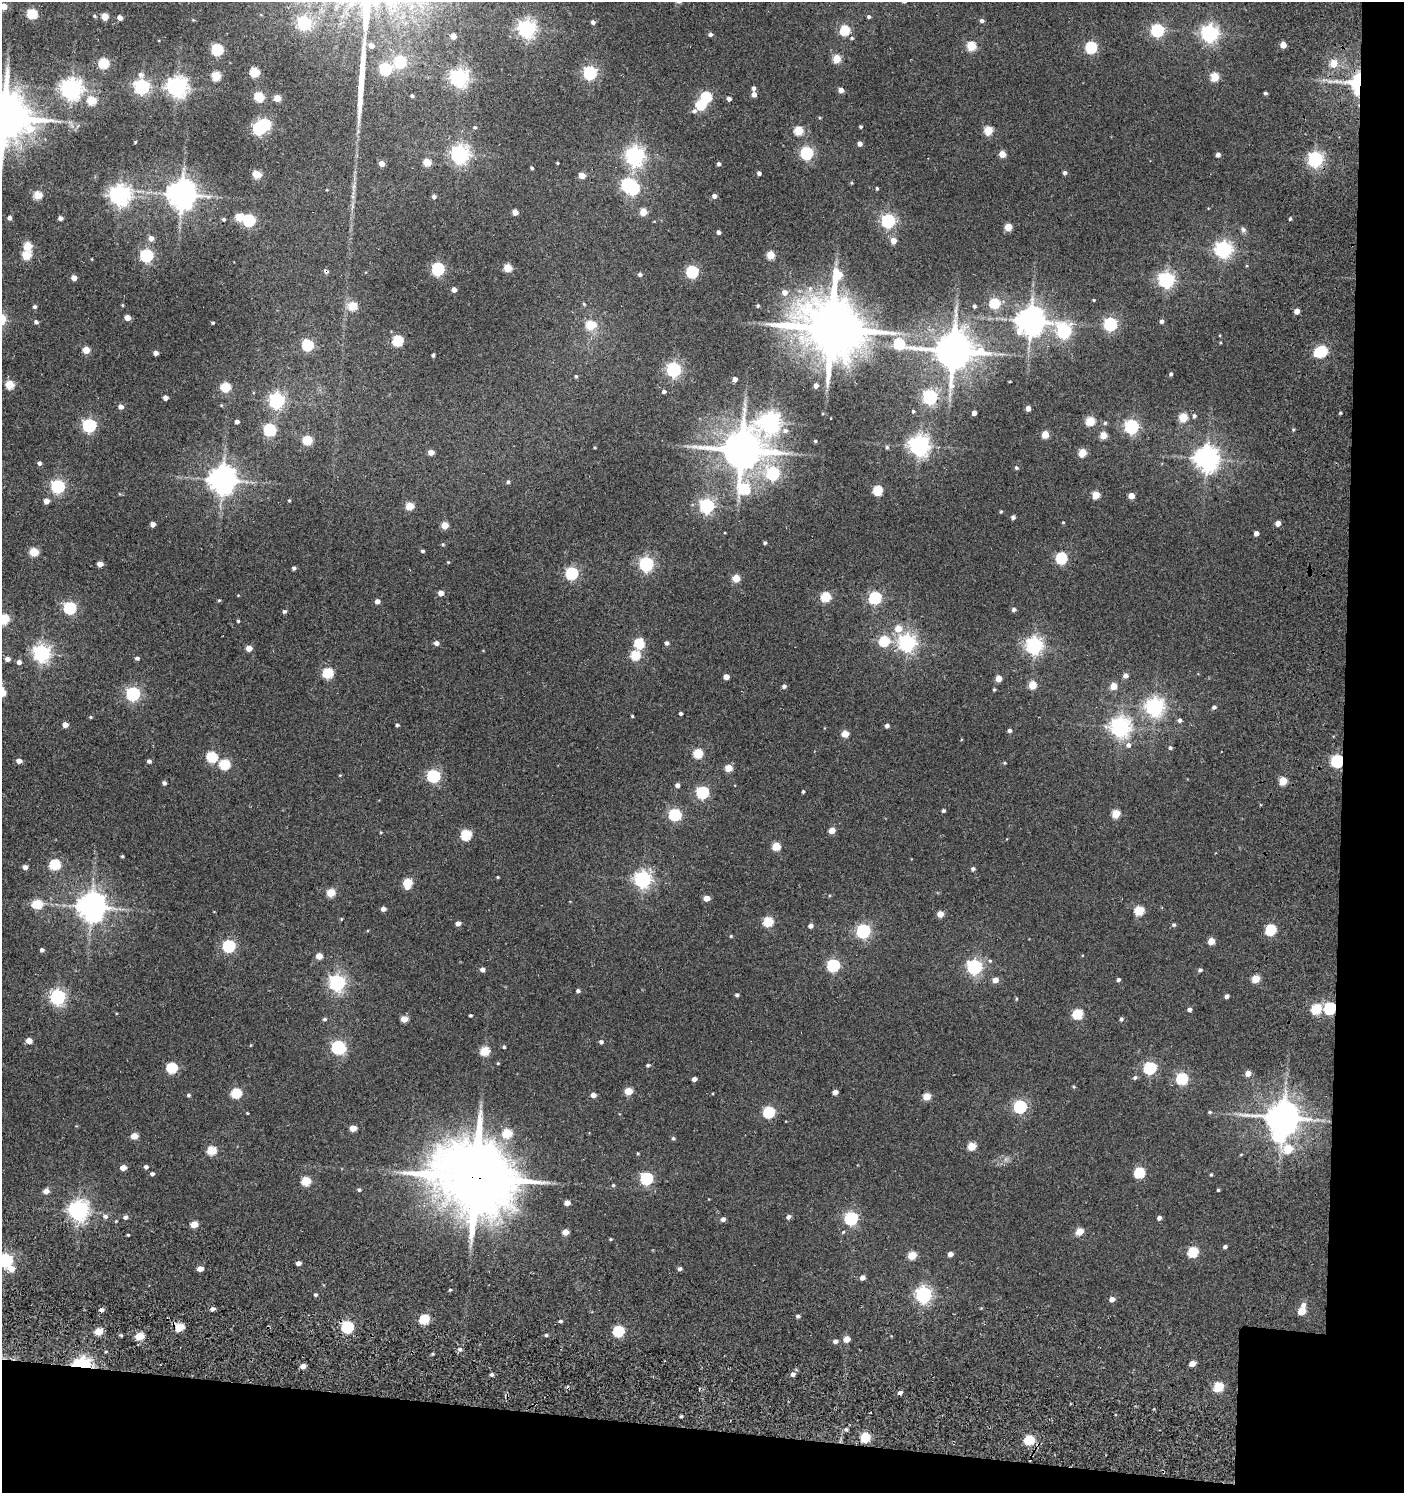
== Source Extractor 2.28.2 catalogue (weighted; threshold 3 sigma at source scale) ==
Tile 9 of 3 x 3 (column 3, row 3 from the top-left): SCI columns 2995-4396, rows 96-1586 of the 4785 x 4743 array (HDU 1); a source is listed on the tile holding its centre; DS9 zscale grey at full resolution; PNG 1406 x 1495 px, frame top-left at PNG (2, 2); no overlay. Shown black and unused: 9% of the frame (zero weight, under 3 of 5 exposures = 11% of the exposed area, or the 3 px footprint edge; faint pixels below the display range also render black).
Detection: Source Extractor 2.28.2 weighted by HDU 2 'WHT'; one run over the whole footprint, this tile lists its part. Background 0.146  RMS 0.022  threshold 0.0994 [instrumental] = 3 sigma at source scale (4.5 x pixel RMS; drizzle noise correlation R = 1.50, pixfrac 1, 0.05/0.05 arcsec/px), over >= 5 px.
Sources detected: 422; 4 inside a brighter object's white glare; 2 cosmic-ray / hot-pixel residue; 3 long thin detections or spike segments (spike, bleed or trail) — not listed; the other 413 listed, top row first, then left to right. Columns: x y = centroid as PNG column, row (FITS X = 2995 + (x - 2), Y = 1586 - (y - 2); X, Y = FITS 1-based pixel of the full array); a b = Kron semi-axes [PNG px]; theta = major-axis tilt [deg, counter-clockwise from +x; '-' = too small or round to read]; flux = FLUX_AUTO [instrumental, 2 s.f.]
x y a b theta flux
4 6 4 4 - 33
32 14 5 5 - 150
94 16 4 4 - 2.5
105 16 5 4 - 43
120 17 4 4 - 14
869 17 4 4 - 3.9
982 21 4 4 - 5.9
593 22 4 4 - 7
304 23 6 6 - 400
527 29 6 6 - 920
845 30 5 5 - 150
1157 30 6 6 - 310
1210 33 6 6 - 810
710 34 4 4 - 6
453 36 5 4 - 19
852 38 5 4 - 2.4
1283 45 4 4 - 27
371 46 5 4 - 14
971 46 5 5 - 100
1091 47 5 5 - 240
217 49 6 5 - 230
837 59 5 5 - 68
400 62 6 5 - 270
104 63 5 5 - 150
1334 63 5 5 - 44
385 69 6 6 - 250
255 72 5 5 - 120
590 73 6 6 - 400
141 75 7 6 - 8.2
216 76 5 5 - 89
1215 77 5 5 - 68
459 78 6 6 - 920
1356 83 28 17 86 88
142 87 6 6 - 540
177 87 7 7 - 1300
754 88 4 4 - 6.2
71 89 7 7 - 1400
841 90 4 4 - 13
1265 93 4 3 - 3.6
754 94 4 4 - 12
412 96 4 3 - 3.8
259 97 5 5 - 120
706 97 6 6 - 120
277 98 5 4 - 35
729 99 4 4 - 8.2
92 100 5 5 - 87
701 105 7 5 46 130
4 117 15 13 7 9900
820 118 4 3 - 2
475 127 5 4 - 3.3
860 127 3 3 - 3.1
259 128 6 5 - 300
988 130 5 5 - 80
798 131 5 5 - 86
135 142 4 3 - 2.2
860 144 5 4 - 8.5
807 153 6 5 - 300
460 154 7 6 - 940
1002 154 4 4 - 36
1218 155 5 4 - 8.2
635 156 7 6 - 1000
1315 159 6 6 - 600
427 162 5 5 - 57
381 163 4 4 - 18
557 163 3 2 - 2
719 164 4 4 - 4.9
532 168 3 3 - 4
759 173 4 4 - 7.4
1065 173 4 4 - 6.2
257 174 5 5 - 72
582 175 4 4 - 30
628 185 6 5 - 320
877 188 4 4 - 3
182 194 8 8 - 3600
38 195 5 5 - 71
119 195 7 7 - 1300
714 196 4 4 - 9.2
434 197 4 4 - 6.7
515 212 5 4 - 16
643 212 5 5 - 44
239 217 5 5 - 59
9 218 4 4 - 8.7
60 218 4 4 - 8
224 219 4 4 - 4.1
1290 219 4 3 - 3.3
249 220 6 5 - 250
888 221 6 6 - 420
1008 227 5 5 - 56
1243 229 8 7 - 5.6
718 232 4 3 - 7.6
151 238 5 5 - 12
893 241 5 4 - 24
28 246 5 5 - 64
1223 249 6 6 - 830
26 255 5 5 - 82
147 255 6 5 - 350
771 255 5 5 - 63
508 268 5 5 - 60
438 269 6 6 - 340
692 272 5 5 - 290
640 274 5 5 - 3.7
74 278 4 4 - 16
1166 280 6 6 - 660
454 289 4 4 - 14
785 292 6 6 - 15
1093 300 3 3 - 2.2
994 303 5 5 - 130
584 304 5 4 - 2.5
122 305 5 3 - 1.7
352 306 5 5 - 90
758 306 4 4 - 3.1
974 306 4 4 - 4.2
34 307 4 4 - 3.7
1297 311 4 4 - 16
127 318 4 4 - 25
1031 321 8 8 - 3200
1161 321 4 4 - 6.1
36 322 4 4 - 5.6
213 323 3 3 - 2.8
1110 324 6 5 - 370
591 325 5 5 - 93
831 328 20 18 -84 15000
1064 331 7 6 - 430
398 341 5 5 - 160
899 343 8 6 -21 150
307 345 6 5 - 190
86 350 5 4 - 45
953 351 11 10 - 6800
1322 351 6 6 - 170
156 353 4 4 - 11
433 355 4 3 - 3.4
673 369 6 6 - 510
1171 374 4 3 - 3.9
576 376 4 4 - 2.8
735 379 4 4 - 9.1
10 385 5 5 - 73
816 385 5 4 - 10
225 387 5 5 - 110
664 391 4 4 - 5.1
930 397 6 6 - 480
165 398 4 4 - 11
277 400 6 6 - 630
121 407 5 4 - 11
1028 408 4 4 - 13
913 411 4 3 - 3.8
974 413 4 4 - 13
1340 413 3 2 - 2.3
1194 416 6 5 - 4.4
1183 417 5 5 - 78
1090 421 5 5 - 92
237 422 4 4 - 8
770 422 9 8 - 1300
1105 423 5 5 - 3.2
89 425 6 6 - 390
1131 426 6 6 - 470
269 430 6 6 - 260
1293 430 5 3 - 2.1
785 431 7 6 - 7.9
1045 434 5 4 - 43
1103 435 5 5 - 37
307 440 5 5 - 100
815 441 3 3 - 2.6
919 445 7 7 - 1300
887 447 5 5 - 3.6
741 450 12 10 -1 7800
431 452 5 4 - 18
1082 453 5 5 - 63
1207 459 8 7 - 2000
39 463 5 4 - 5.8
1016 468 5 5 - 3.7
773 473 6 6 - 260
222 480 8 8 - 2900
508 482 4 4 - 4.1
58 486 6 6 - 390
745 489 10 6 -59 150
878 490 5 5 - 110
1096 495 5 5 - 59
1131 496 4 4 - 24
289 500 4 4 - 2.2
46 501 4 4 - 14
409 506 5 5 - 62
707 506 6 6 - 520
1001 512 5 3 - 2.2
1013 517 4 4 - 6.2
1063 522 4 3 - 1.9
1278 523 4 4 - 17
153 524 4 4 - 12
445 525 5 5 - 38
1256 533 4 4 - 11
765 543 3 3 - 3.6
443 544 5 4 - 2.9
422 551 4 4 - 4.2
34 552 5 5 - 78
1061 558 6 5 - 200
448 562 4 4 - 1.9
100 564 5 4 - 17
646 564 6 6 - 510
294 568 4 4 - 4.1
572 573 6 5 - 280
736 578 5 5 - 52
441 593 4 4 - 18
826 597 5 5 - 110
875 598 6 5 - 310
219 600 4 4 - 2.5
377 601 5 4 - 11
70 608 6 6 - 270
1014 610 5 4 - 5.5
284 611 4 4 - 4.7
4 619 5 5 - 130
238 621 3 3 - 2.6
898 628 6 6 - 35
884 641 5 5 - 150
436 643 5 4 - 9.8
639 643 5 5 - 130
667 643 5 4 - 6
907 643 6 6 - 830
1034 645 6 6 - 720
249 648 5 4 - 21
41 653 6 6 - 880
635 655 5 5 - 110
137 658 5 4 - 5.1
7 659 4 4 - 11
19 662 5 5 - 8.3
328 673 5 5 - 130
1125 675 5 5 - 8.9
726 677 4 4 - 20
998 678 4 4 - 26
1032 685 5 5 - 57
784 686 4 4 - 6.4
1113 686 5 4 - 37
994 689 4 3 - 2.4
2 692 6 5 - 49
133 694 6 6 - 420
1154 707 7 6 - 950
1214 707 4 4 - 5.3
681 713 3 3 - 4.3
632 716 3 3 - 2.2
91 717 4 4 - 2.1
1180 720 5 4 - 5.4
65 725 4 4 - 18
397 725 4 4 - 3.8
887 725 4 4 - 7
1120 727 7 7 - 1200
1009 730 4 4 - 5.6
845 734 5 4 - 42
1128 745 7 6 - 7.7
1170 748 5 4 - 3.9
698 753 5 5 - 100
212 757 6 5 - 150
19 761 5 4 - 13
149 761 5 4 - 5.6
1337 761 6 5 - 300
1004 763 4 3 - 2.2
225 764 6 5 - 130
728 768 5 4 - 43
433 776 6 6 - 310
1283 781 5 5 - 65
164 783 4 4 - 6.1
677 785 4 4 - 7
803 791 4 3 - 2.7
703 792 6 6 - 260
943 810 4 4 - 4
1116 813 5 5 - 65
675 815 6 5 - 250
832 830 5 4 - 28
466 835 5 5 - 160
776 846 5 5 - 73
122 856 4 3 - 2.6
55 865 6 5 - 150
25 867 5 4 - 10
973 869 4 4 - 5.3
498 877 3 3 - 1.9
643 879 6 6 - 810
407 883 7 5 82 88
331 893 5 5 - 67
706 898 5 4 - 21
37 904 6 5 - 100
91 907 8 8 - 3200
383 909 4 4 - 10
1139 910 5 5 - 100
940 914 4 4 - 26
341 919 4 3 - 1.9
768 922 5 5 - 110
458 923 4 4 - 11
1174 925 5 4 - 3.7
810 926 5 4 - 7.9
1271 930 6 5 - 150
863 931 6 6 - 450
731 936 4 4 - 2.1
1211 941 5 4 - 35
229 946 6 6 - 260
42 950 4 4 - 4.7
319 956 5 4 - 27
990 961 6 5 - 3.5
833 966 6 5 - 270
974 967 6 6 - 540
482 969 5 4 - 9.5
1200 970 4 4 - 5
1256 979 5 5 - 55
995 980 5 5 - 19
1118 980 4 4 - 4.4
337 983 6 6 - 690
578 991 4 4 - 5.1
737 995 4 3 - 4.5
1227 996 4 3 - 6.9
57 997 6 6 - 570
1330 1008 6 5 - 220
1189 1009 4 4 - 6.6
1316 1009 6 5 - 130
1077 1014 5 5 - 130
470 1015 3 3 - 2.9
325 1019 5 4 - 3.7
404 1019 5 4 - 31
1121 1019 4 4 - 4.6
29 1041 5 4 - 22
601 1042 5 4 - 4.8
338 1047 8 6 -30 360
504 1047 3 3 - 2.8
485 1051 5 5 - 85
498 1063 4 3 - 1.9
648 1065 4 4 - 3.8
172 1068 6 5 - 150
1150 1068 6 5 - 260
1248 1073 5 5 - 16
1135 1077 6 5 - 4.7
1182 1078 6 5 - 220
694 1079 4 4 - 9.3
1074 1087 5 3 - 2.1
628 1091 5 5 - 52
835 1092 4 4 - 15
236 1093 6 5 - 120
189 1095 5 4 - 3.5
593 1095 5 4 - 11
927 1096 5 5 - 46
1020 1107 6 6 - 330
769 1112 6 5 - 210
1210 1112 5 4 - 2.5
247 1113 4 3 - 1.6
1283 1117 9 8 - 4600
353 1128 5 4 - 30
507 1133 5 5 - 100
134 1136 5 4 - 32
673 1138 5 4 - 3.3
972 1146 5 5 - 57
1288 1149 6 5 - 66
212 1150 5 5 - 87
638 1153 3 3 - 2
1241 1154 5 3 - 1.6
146 1167 5 4 - 5.7
123 1168 5 4 - 20
1139 1173 6 5 - 160
152 1174 4 4 - 5.2
1211 1174 4 3 - 2.6
476 1177 23 20 -25 20000
646 1178 6 5 - 270
306 1181 5 5 - 91
613 1185 5 4 - 2.5
359 1190 4 4 - 3.9
1218 1190 3 3 - 2.6
46 1191 5 5 - 14
567 1203 5 4 - 19
78 1211 7 7 - 1200
105 1216 7 6 - 6.3
125 1217 5 5 - 6.8
788 1217 5 5 - 6.7
851 1218 6 6 - 360
1159 1218 5 4 - 6.8
723 1219 4 4 - 7.7
194 1224 5 4 - 38
565 1232 5 4 - 28
1079 1232 5 4 - 50
128 1235 3 3 - 2.5
611 1239 4 3 - 2.3
1225 1247 4 4 - 5.3
1193 1252 6 5 - 150
950 1254 4 4 - 12
912 1255 5 5 - 64
5 1260 6 6 - 450
298 1263 4 4 - 10
11 1269 6 5 - 27
200 1269 5 4 - 21
680 1269 4 4 - 5.9
862 1278 5 4 - 10
450 1290 4 3 - 2.4
315 1295 5 4 - 3.2
923 1295 6 6 - 710
1112 1299 5 4 - 13
1303 1305 7 6 - 8.4
212 1309 4 4 - 8.7
101 1310 4 4 - 7.9
1302 1311 5 4 - 44
798 1316 4 4 - 4.3
424 1319 5 5 - 120
560 1321 4 3 - 4.1
179 1327 5 4 - 89
347 1327 6 5 - 260
99 1331 5 4 - 51
618 1331 6 5 - 180
546 1335 4 4 - 3.1
139 1336 5 4 - 70
847 1339 5 4 - 28
835 1341 5 4 - 8.1
460 1349 5 5 - 6.1
1192 1363 5 4 - 23
82 1365 8 5 -11 740
303 1366 4 4 - 15
491 1374 4 4 - 5
793 1374 5 5 - 8.3
1218 1387 5 5 - 110
681 1416 4 3 - 2.9
846 1429 5 4 - 3.9
865 1437 5 5 - 110
1029 1440 5 5 - 140
Overlapping masked pixels (flux is a lower limit): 5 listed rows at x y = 1356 83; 1337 761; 1330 1008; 476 1177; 82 1365
Isophote crosses this tile's border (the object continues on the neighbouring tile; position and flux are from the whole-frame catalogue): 5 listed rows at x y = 4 6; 4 117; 4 619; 2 692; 5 1260